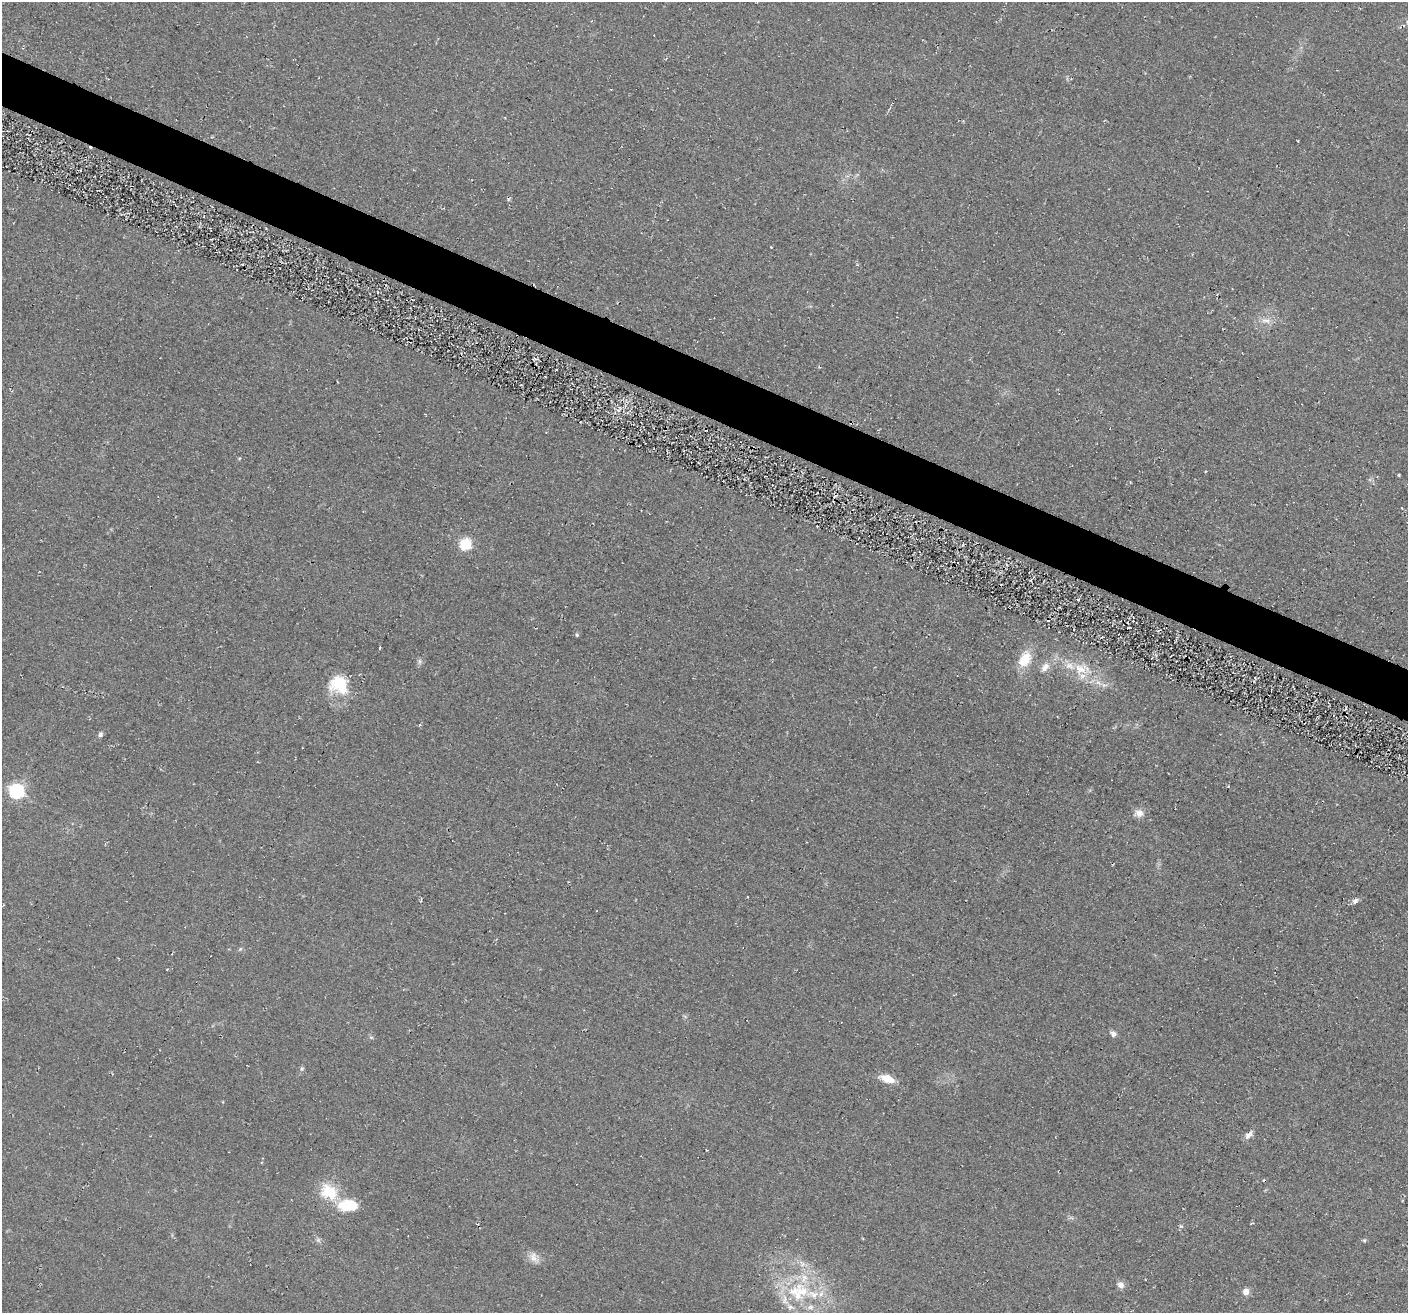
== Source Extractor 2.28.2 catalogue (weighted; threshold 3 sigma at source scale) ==
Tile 11 of 4 x 4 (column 3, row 3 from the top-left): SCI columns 2861-4266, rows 1635-2945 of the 5705 x 5727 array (HDU 1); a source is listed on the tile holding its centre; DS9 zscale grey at full resolution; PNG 1410 x 1315 px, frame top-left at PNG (2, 2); no overlay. Shown black and unused: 4% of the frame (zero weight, under 2 of 3 exposures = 3% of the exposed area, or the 3 px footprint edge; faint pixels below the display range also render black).
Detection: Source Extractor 2.28.2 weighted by HDU 2 'WHT'; one run over the whole footprint, this tile lists its part. Background 0.0808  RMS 0.014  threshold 0.0651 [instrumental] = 3 sigma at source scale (4.5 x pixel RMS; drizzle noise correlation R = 1.50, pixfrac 1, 0.05/0.05 arcsec/px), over >= 5 px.
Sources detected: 43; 2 cosmic-ray / hot-pixel residue — not listed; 6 inside a brighter listed object's ellipse — not listed separately; the other 35 listed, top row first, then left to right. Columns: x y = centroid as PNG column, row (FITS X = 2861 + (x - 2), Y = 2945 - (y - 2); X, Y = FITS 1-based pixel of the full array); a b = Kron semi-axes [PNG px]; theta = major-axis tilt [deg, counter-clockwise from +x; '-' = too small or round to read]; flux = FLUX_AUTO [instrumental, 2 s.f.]
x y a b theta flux
1404 25 5 4 - 2.6
1266 320 15 8 -2 12
1399 475 3 2 - 1.5
465 544 6 6 - 130
1031 580 3 2 - 2
1078 599 4 3 - 2.5
577 635 5 4 - 2.2
380 648 3 2 - 2.7
1025 659 21 14 57 34
419 661 9 4 82 3.3
1045 667 15 9 50 12
1082 669 30 17 -8 45
339 685 25 21 -40 55
100 734 7 5 74 3.8
17 791 7 6 - 300
1139 813 13 9 3 11
1355 901 9 6 46 4.7
240 949 7 4 45 2
1113 1034 8 6 -36 5.6
371 1037 6 3 -19 1.9
302 1069 6 5 - 2.5
887 1079 14 7 -19 25
1249 1135 13 6 44 7.6
329 1192 24 18 -33 46
348 1205 22 12 3 49
1181 1226 6 4 -43 2
318 1240 7 6 - 3.4
1364 1240 5 4 - 2.5
534 1258 17 10 -54 11
802 1264 11 7 -80 8.2
1120 1285 9 8 - 7.4
803 1291 32 18 -51 65
1246 1292 6 6 - 12
784 1299 17 6 78 10
790 1306 10 5 -12 5.8